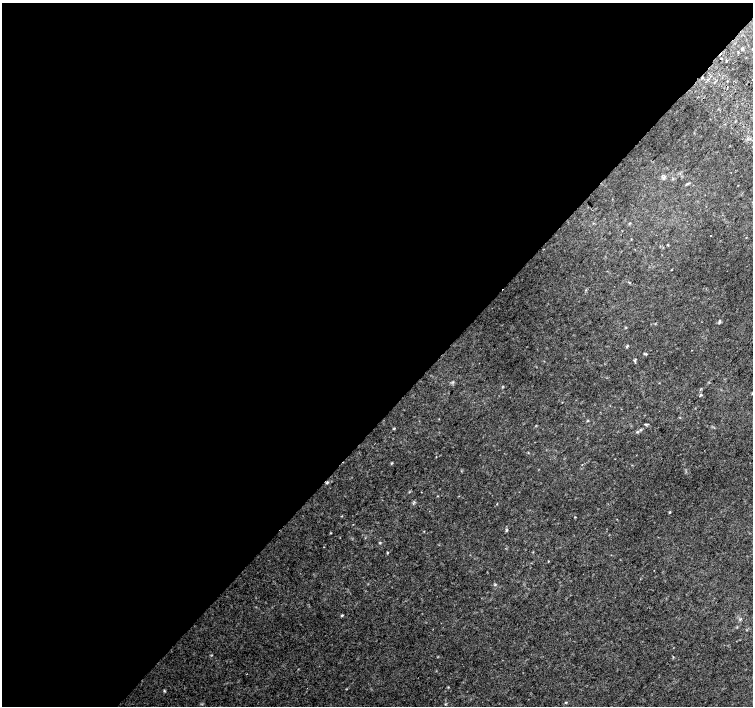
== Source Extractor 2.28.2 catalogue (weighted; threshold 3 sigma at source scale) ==
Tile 5 of 4 x 4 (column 1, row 2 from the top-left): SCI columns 37-1538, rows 3080-4486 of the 6074 x 6092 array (HDU 1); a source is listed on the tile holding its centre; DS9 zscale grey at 2 x 2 block average (1 PNG px = mean of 2 x 2 image px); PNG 755 x 708 px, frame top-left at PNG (2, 3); no overlay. Shown black and unused: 59% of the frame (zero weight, under 2 of 3 exposures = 5% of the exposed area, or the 3 px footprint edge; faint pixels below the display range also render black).
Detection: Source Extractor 2.28.2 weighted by HDU 2 'WHT'; one run over the whole footprint, this tile lists its part. Background 0.011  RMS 0.013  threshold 0.0579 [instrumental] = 3 sigma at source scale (4.5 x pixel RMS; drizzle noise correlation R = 1.50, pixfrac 1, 0.0396/0.0396 arcsec/px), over >= 5 px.
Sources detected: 17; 1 cosmic-ray / hot-pixel residue — not listed; the other 16 listed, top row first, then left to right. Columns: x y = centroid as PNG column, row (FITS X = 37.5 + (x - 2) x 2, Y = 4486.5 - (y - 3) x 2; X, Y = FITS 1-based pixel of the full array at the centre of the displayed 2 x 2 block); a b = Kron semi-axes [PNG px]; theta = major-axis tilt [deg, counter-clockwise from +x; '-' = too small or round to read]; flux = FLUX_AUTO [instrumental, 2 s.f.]
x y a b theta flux
742 49 4 2 - 2.2
721 58 2 2 - 2.1
687 184 4 3 - 3
710 236 2 2 - 0.96
667 245 3 2 - 1.5
629 282 2 2 - 1.8
720 321 5 2 - 2.4
644 354 3 3 - 2.3
635 360 4 2 - 2.6
700 395 4 2 - 3.6
659 411 2 2 - 1.2
588 421 4 2 - 2
646 424 3 2 - 2.1
637 432 5 3 - 4
387 552 4 2 - 1.9
164 691 4 2 - 2.4
Diffuse or blended objects may show on this block-average render without a row.